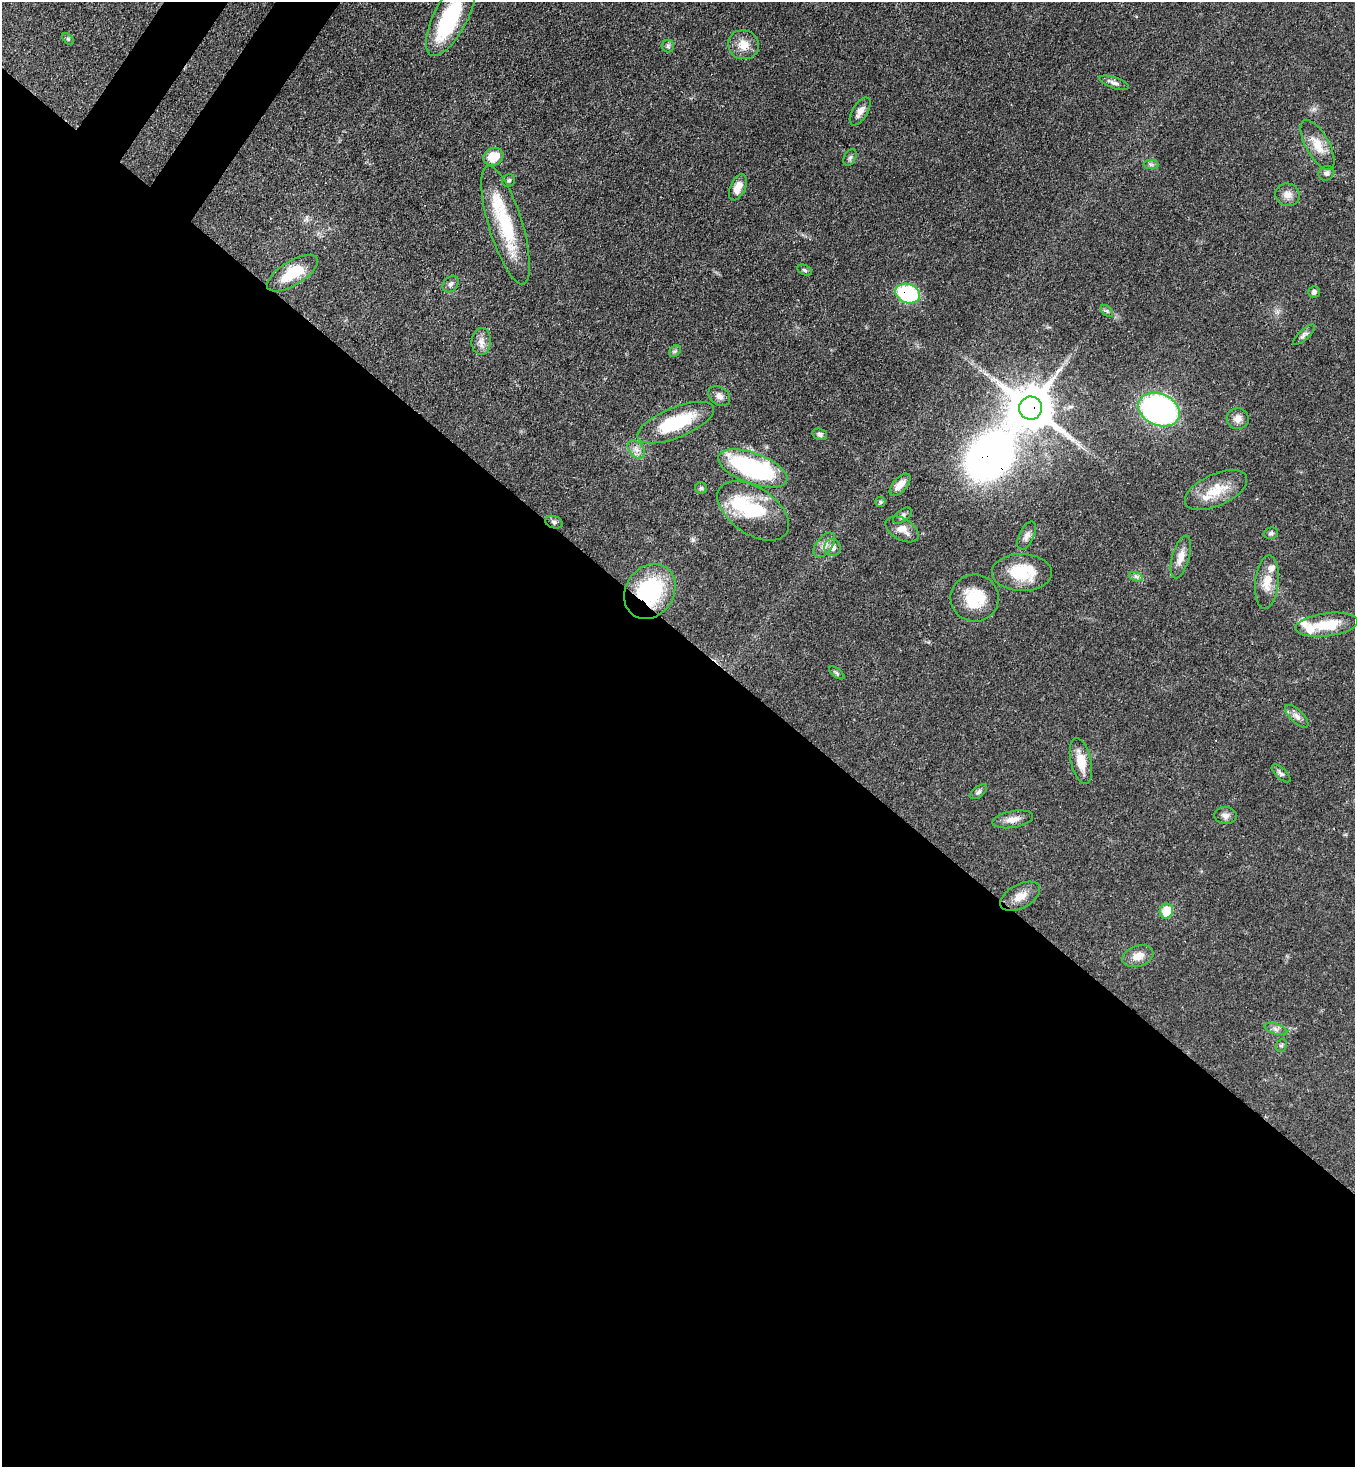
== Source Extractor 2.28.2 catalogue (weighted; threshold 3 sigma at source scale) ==
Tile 14 of 4 x 4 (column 2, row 4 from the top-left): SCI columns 1718-3070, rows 59-1523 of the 6001 x 5978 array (HDU 1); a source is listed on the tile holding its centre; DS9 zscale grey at full resolution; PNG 1357 x 1469 px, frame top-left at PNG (2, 2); each listed source drawn as its Kron ellipse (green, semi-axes under 4 px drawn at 4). Shown black and unused: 58% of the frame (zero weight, under 3 of 4 exposures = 7% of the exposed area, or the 3 px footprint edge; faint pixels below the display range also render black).
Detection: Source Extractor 2.28.2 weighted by HDU 2 'WHT'; one run over the whole footprint, this tile lists its part. Background 0.0665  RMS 0.0038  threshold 0.017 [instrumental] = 3 sigma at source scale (4.5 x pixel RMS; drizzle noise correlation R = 1.50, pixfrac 1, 0.05/0.05 arcsec/px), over >= 5 px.
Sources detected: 70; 2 inside a brighter object's white glare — neither listed nor drawn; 5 inside a brighter listed object's ellipse — not listed separately; the other 63 listed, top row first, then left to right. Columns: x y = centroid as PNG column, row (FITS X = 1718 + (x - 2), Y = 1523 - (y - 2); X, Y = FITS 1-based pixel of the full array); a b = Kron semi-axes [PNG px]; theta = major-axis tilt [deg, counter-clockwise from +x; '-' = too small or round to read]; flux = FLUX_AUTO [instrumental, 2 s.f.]
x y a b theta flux
451 16 44 17 63 31
68 39 7 4 -45 0.59
743 45 16 14 -17 5.1
668 46 6 6 - 0.83
1114 83 15 5 -19 1.6
860 111 16 7 59 2.7
1317 145 28 11 -61 6.8
493 157 10 8 23 7.4
850 157 9 5 63 0.98
1151 164 7 4 -1 0.79
1326 173 8 7 - 1.3
509 180 7 6 - 0.74
738 187 14 7 66 4.2
1288 195 12 11 - 2.8
506 225 62 17 -73 25
804 270 7 5 -27 0.7
293 273 29 12 31 13
451 284 9 6 49 1.2
1314 292 6 5 - 1
908 294 13 9 -19 36
1107 311 7 4 -45 0.71
1304 335 14 5 42 1.2
481 341 13 9 87 2.7
675 351 6 5 - 0.78
719 396 12 9 -37 2.2
1031 408 11 11 - 1600
1159 410 21 16 -24 100
1238 419 11 10 - 2.7
676 423 41 15 22 23
820 434 7 5 -15 0.98
636 450 10 7 -49 2.1
753 468 36 15 -20 49
900 485 14 7 48 3.1
701 488 6 6 - 0.71
1216 490 33 16 25 10
880 502 5 5 - 0.62
753 511 40 23 -35 23
902 516 11 6 37 1.2
554 522 9 6 -19 0.98
902 529 18 10 -30 3.9
1271 533 7 5 15 0.75
1027 536 15 7 64 2.1
824 545 14 8 52 2.4
833 548 8 8 - 2.2
1181 557 22 8 74 3.9
1022 572 30 18 -1 16
1136 577 7 4 -19 0.88
1267 582 27 11 84 6
650 591 29 24 56 34
975 598 24 23 - 14
1327 625 31 11 7 13
837 673 9 4 -36 0.71
1297 716 15 6 -44 2.1
1081 761 23 10 -77 7.1
1281 773 12 5 -43 1.1
979 792 10 5 37 0.95
1225 816 11 8 -3 1.8
1013 819 20 8 10 3.5
1020 896 22 12 28 4.8
1166 911 7 6 - 8.9
1138 956 16 10 18 4
1276 1029 12 5 -18 1.5
1281 1045 7 5 66 0.72
Overlapping masked pixels (flux is a lower limit): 3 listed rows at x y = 908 294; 1031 408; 650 591
Isophote crosses this tile's border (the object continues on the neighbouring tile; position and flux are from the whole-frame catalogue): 1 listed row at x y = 451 16